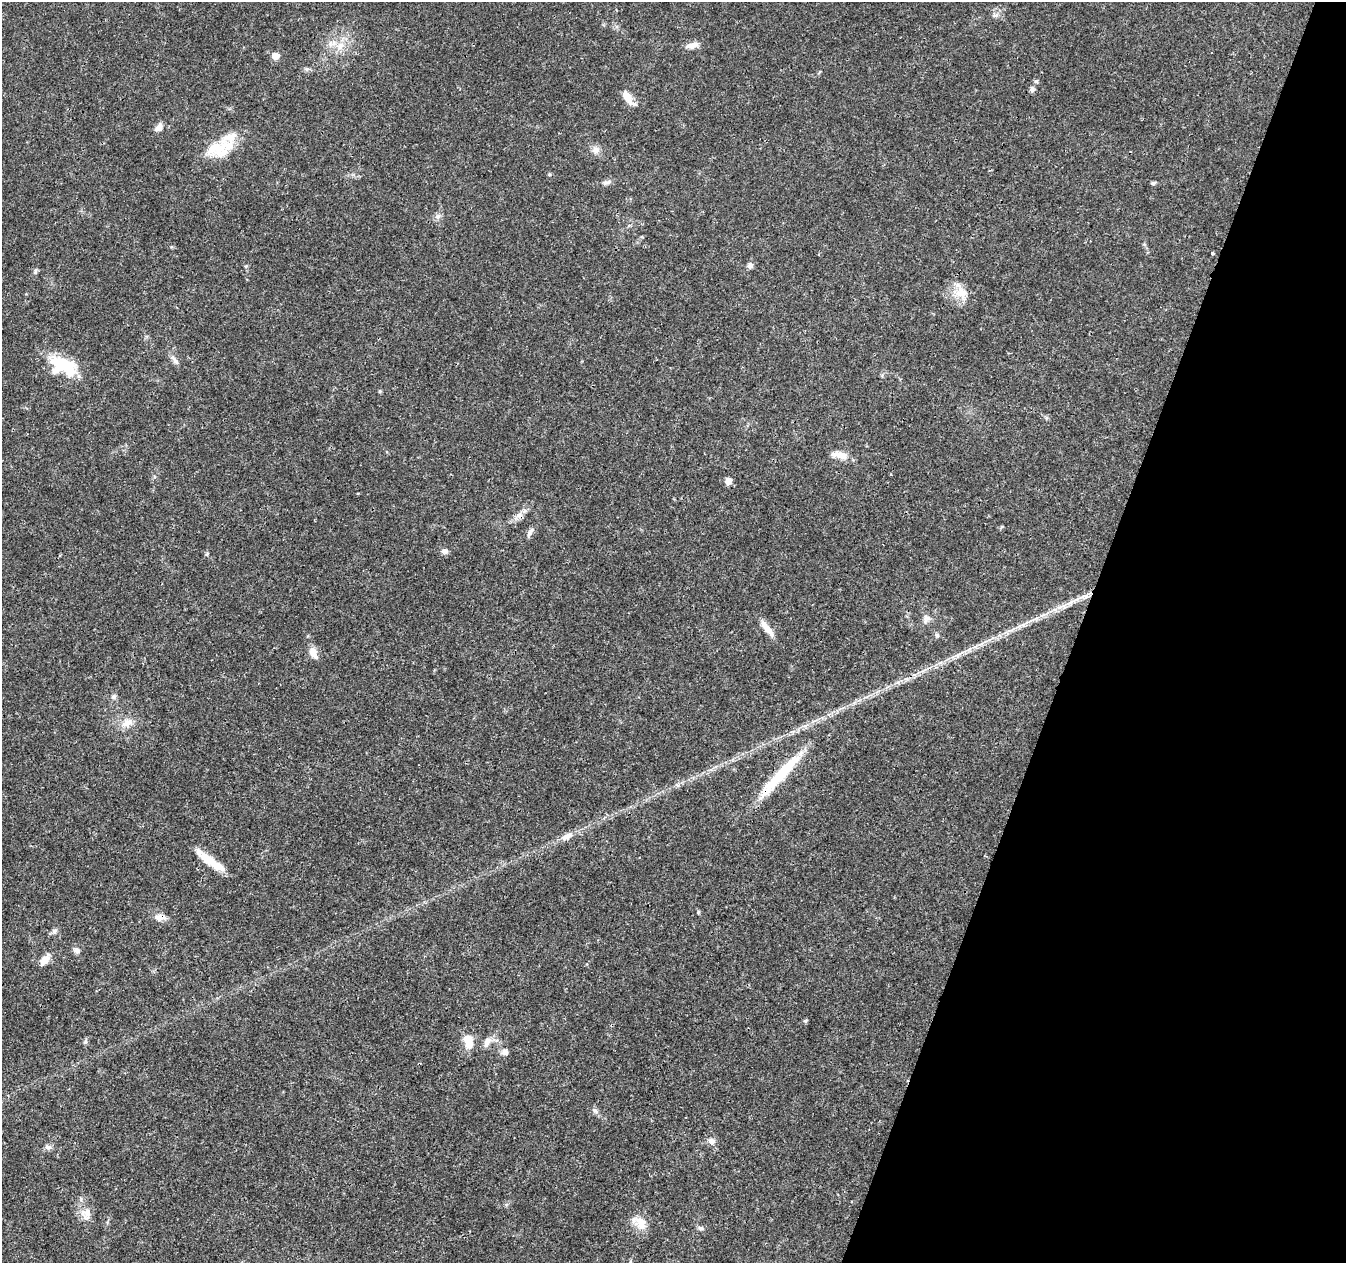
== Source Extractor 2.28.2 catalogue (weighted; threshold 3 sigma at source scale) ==
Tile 8 of 4 x 4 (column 4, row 2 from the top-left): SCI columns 4044-5387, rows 2805-4065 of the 5392 x 5546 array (HDU 1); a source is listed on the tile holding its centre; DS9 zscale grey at full resolution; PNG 1348 x 1265 px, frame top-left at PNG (2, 2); no overlay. Shown black and unused: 20% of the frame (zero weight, under 3 of 4 exposures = <1% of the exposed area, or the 3 px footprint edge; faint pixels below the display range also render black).
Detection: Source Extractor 2.28.2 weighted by HDU 2 'WHT'; one run over the whole footprint, this tile lists its part. Background 0.0261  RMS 0.0019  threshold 0.00865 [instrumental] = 3 sigma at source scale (4.5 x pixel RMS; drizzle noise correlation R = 1.50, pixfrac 1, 0.0396/0.0396 arcsec/px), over >= 5 px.
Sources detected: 61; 1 inside a brighter object's white glare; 1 cosmic-ray / hot-pixel residue — not listed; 6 inside a brighter listed object's ellipse — not listed separately; the other 53 listed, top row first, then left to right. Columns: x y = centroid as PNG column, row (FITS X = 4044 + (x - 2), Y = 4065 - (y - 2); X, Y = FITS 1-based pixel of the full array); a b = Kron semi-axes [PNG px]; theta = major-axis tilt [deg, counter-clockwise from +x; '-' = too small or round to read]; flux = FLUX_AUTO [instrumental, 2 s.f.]
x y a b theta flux
330 43 9 5 71 0.73
692 45 17 7 13 1.5
340 46 13 8 50 1.8
275 56 8 8 - 1.4
306 69 7 6 - 0.4
1036 81 6 5 - 0.42
1032 89 6 6 - 0.62
627 97 18 8 -59 2.2
159 127 11 7 52 1.1
219 149 23 20 -81 4.9
595 150 11 9 84 1.1
607 182 13 6 14 0.7
1153 183 6 4 11 0.37
438 216 7 6 - 0.59
1212 253 3 3 - 0.78
750 266 7 6 - 0.79
35 271 9 3 79 0.35
962 294 25 15 -18 3.3
175 360 15 6 -57 0.79
63 366 33 19 -24 9.1
380 391 5 4 - 0.26
839 455 21 9 -10 2.1
728 481 7 7 - 1.2
529 533 12 5 70 0.65
444 551 9 7 -9 0.71
1070 602 18 5 28 1.4
926 619 15 8 66 1.1
1020 626 19 4 24 1.3
767 628 25 7 -52 2
937 635 6 5 - 0.38
313 653 14 8 -68 1.8
958 655 8 7 - 0.66
114 697 7 7 - 0.51
127 723 17 10 25 2
784 772 66 12 50 9.4
567 836 17 8 27 1.6
209 860 35 8 -36 4.6
698 912 5 4 - 0.23
160 917 13 8 3 1.6
54 931 8 7 - 0.56
76 950 9 7 -29 0.65
45 960 15 8 50 1.8
805 1021 5 4 - 0.33
468 1041 17 10 -75 3
85 1042 6 6 - 0.35
487 1042 15 8 64 1.3
505 1052 9 8 - 0.96
595 1111 10 6 -38 0.65
712 1141 9 8 - 1
48 1147 9 7 -25 0.64
88 1214 18 13 17 1.8
641 1225 17 11 -7 2.1
701 1228 8 5 -16 0.46
Overlapping masked pixels (flux is a lower limit): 2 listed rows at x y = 784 772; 160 917
Unlisted compact peaks at least as high as the median listed source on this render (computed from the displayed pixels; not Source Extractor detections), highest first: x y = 678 785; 207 554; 549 174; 995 15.